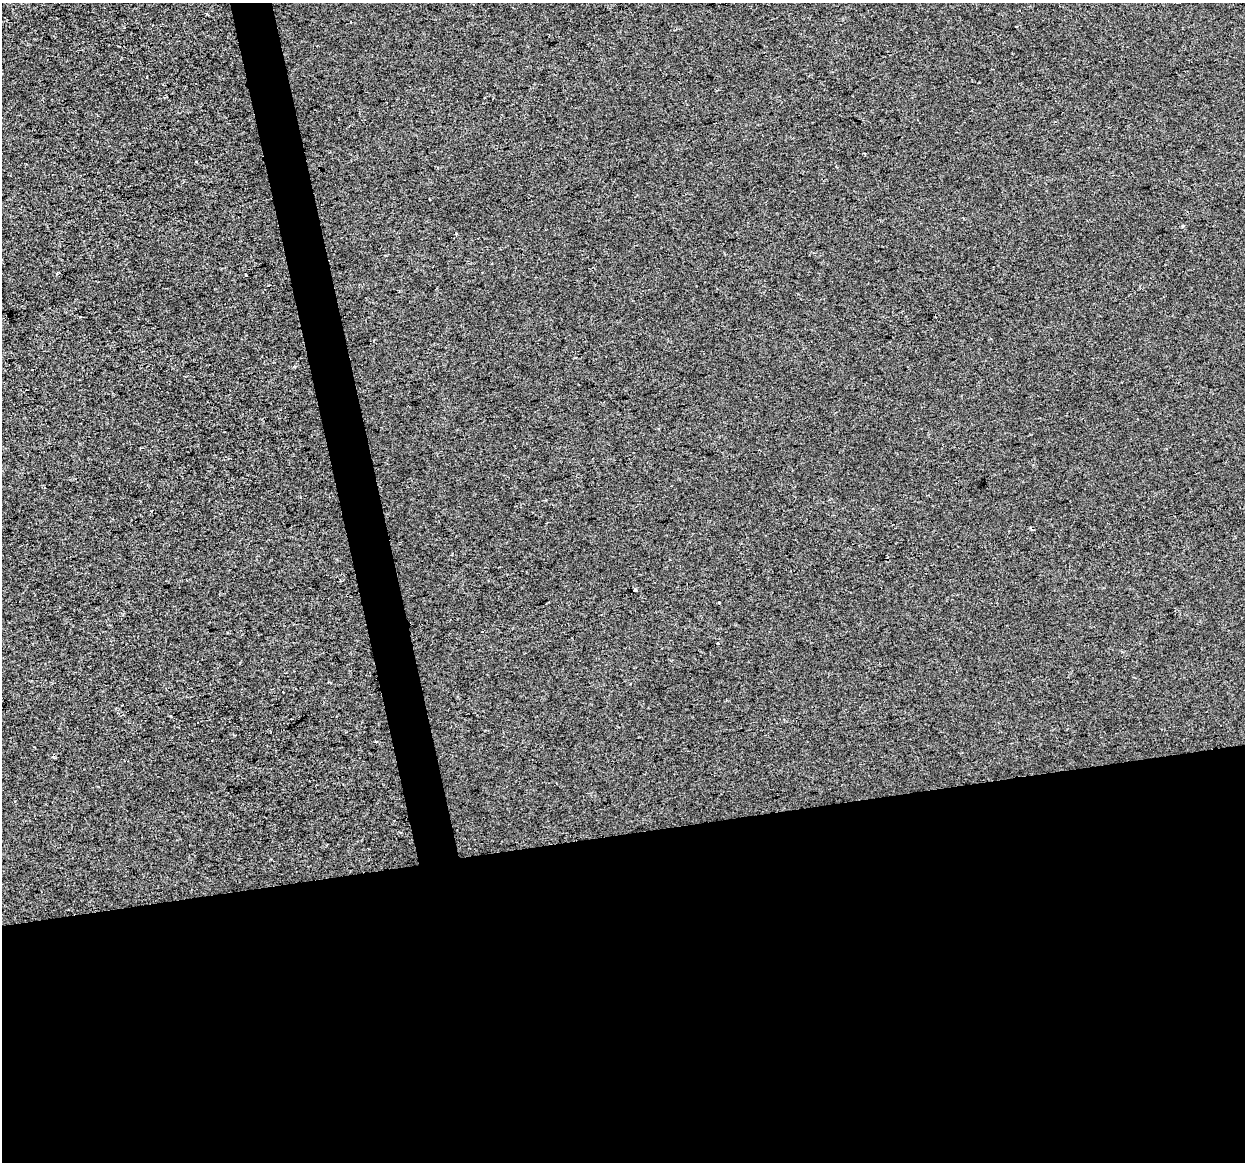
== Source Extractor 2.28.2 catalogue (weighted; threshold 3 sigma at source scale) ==
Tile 15 of 4 x 4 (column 3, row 4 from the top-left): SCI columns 2487-3729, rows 81-1240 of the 4972 x 4754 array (HDU 1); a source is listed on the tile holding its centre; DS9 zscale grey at full resolution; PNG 1247 x 1164 px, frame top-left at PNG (2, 3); no overlay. Shown black and unused: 31% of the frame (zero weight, under 2 of 3 exposures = <1% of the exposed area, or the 3 px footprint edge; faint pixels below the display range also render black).
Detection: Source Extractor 2.28.2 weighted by HDU 2 'WHT'; one run over the whole footprint, this tile lists its part. Background 1.36e-04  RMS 0.0057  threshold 0.0254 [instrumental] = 3 sigma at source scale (4.5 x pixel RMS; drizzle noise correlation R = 1.50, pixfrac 1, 0.0396/0.0396 arcsec/px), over >= 5 px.
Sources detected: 6; all 6 listed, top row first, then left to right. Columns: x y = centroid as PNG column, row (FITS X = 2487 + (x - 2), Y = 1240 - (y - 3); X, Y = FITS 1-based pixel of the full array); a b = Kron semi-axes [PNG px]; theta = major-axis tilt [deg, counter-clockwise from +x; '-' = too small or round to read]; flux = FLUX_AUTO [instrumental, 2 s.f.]
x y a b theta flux
1183 226 4 3 - 0.92
456 234 3 3 - 0.72
635 590 3 3 - 9.7
719 603 3 3 - 1.1
718 643 3 2 - 0.45
330 683 4 2 - 0.47